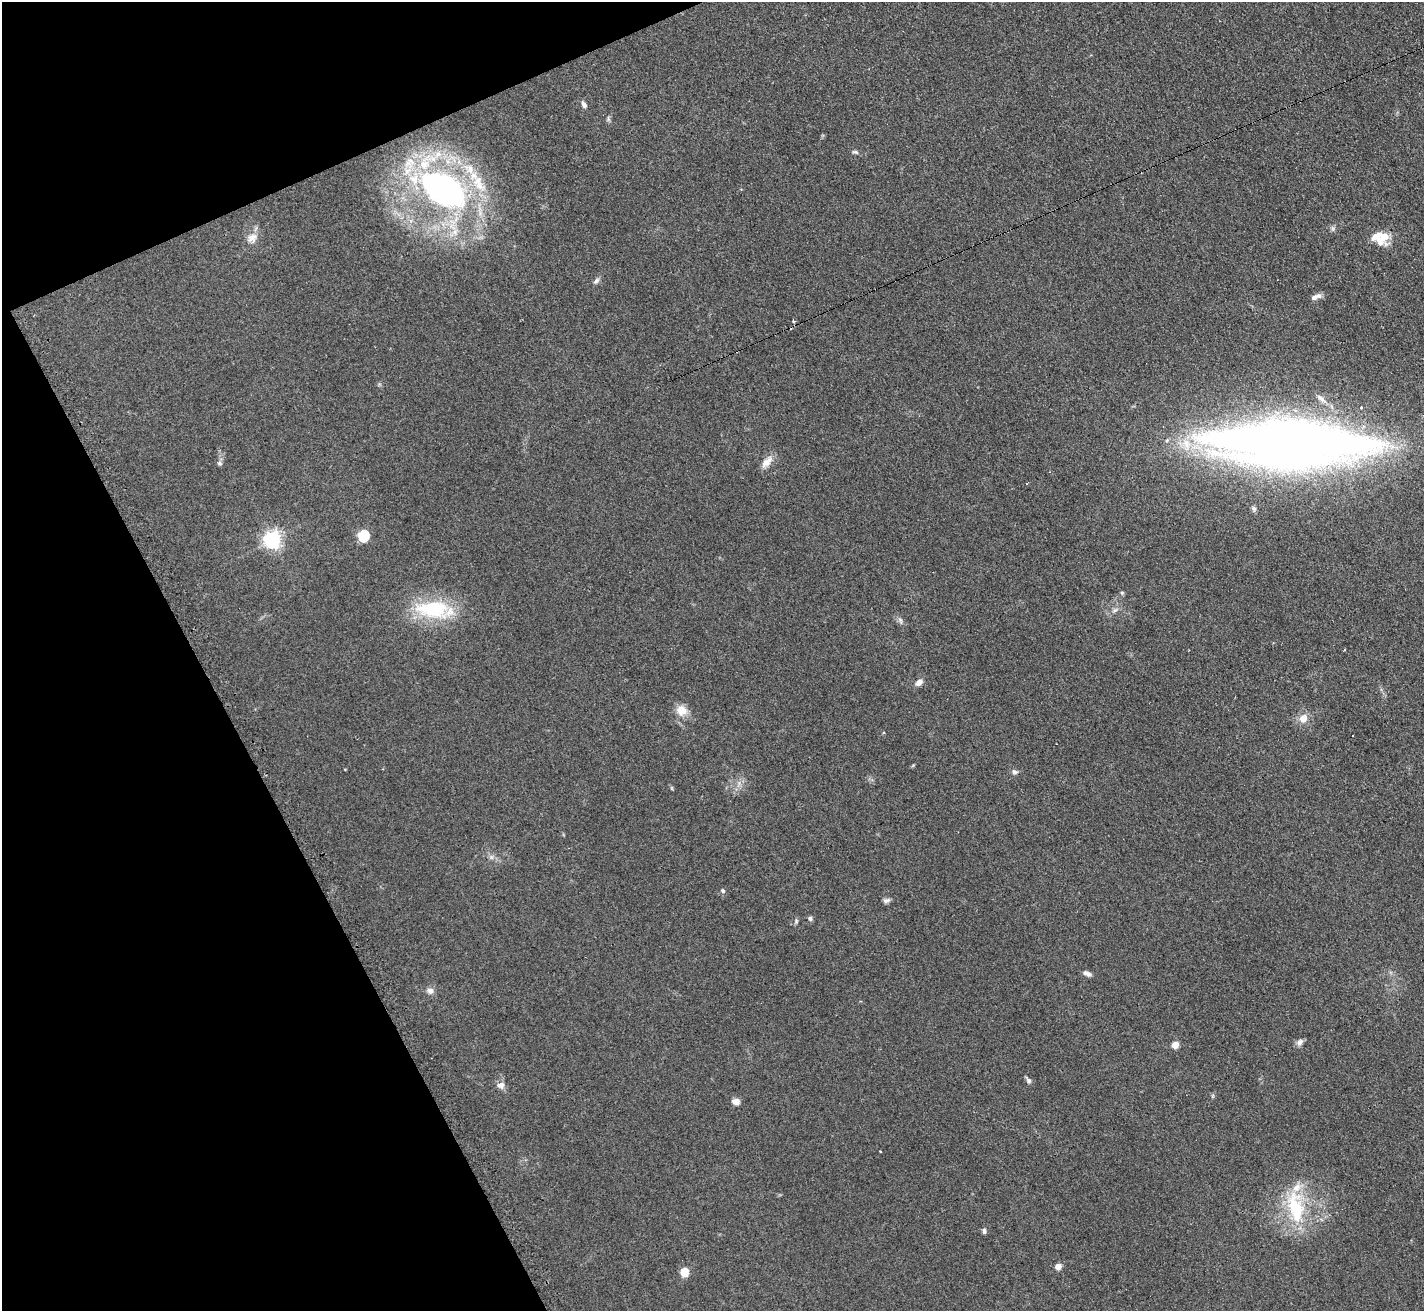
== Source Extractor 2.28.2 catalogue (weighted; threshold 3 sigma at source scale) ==
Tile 5 of 4 x 4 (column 1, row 2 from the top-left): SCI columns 8-1429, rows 2774-4082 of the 5712 x 5686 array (HDU 1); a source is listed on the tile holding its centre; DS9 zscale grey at full resolution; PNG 1426 x 1313 px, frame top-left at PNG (2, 2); no overlay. Shown black and unused: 21% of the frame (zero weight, under 2 of 3 exposures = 2% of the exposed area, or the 3 px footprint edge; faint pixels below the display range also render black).
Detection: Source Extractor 2.28.2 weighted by HDU 2 'WHT'; one run over the whole footprint, this tile lists its part. Background 0.127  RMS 0.012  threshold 0.0528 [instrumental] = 3 sigma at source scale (4.5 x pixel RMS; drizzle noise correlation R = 1.50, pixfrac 1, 0.05/0.05 arcsec/px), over >= 5 px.
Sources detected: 56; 1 inside a brighter object's white glare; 1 cosmic-ray / hot-pixel residue — not listed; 9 inside a brighter listed object's ellipse — not listed separately; the other 45 listed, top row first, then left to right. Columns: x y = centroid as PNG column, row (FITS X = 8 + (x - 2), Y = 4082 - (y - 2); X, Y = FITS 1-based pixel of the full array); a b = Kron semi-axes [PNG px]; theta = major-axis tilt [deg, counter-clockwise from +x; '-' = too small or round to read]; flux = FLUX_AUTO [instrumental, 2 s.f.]
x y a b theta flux
584 104 8 5 -65 4.4
608 119 9 3 -77 2.1
855 152 9 5 -17 2.5
438 154 12 10 17 13
478 183 30 13 -66 33
442 190 45 31 -38 340
1333 229 6 6 - 2.5
252 238 16 13 43 11
1380 241 20 13 -23 15
596 281 10 6 50 3.4
1318 296 9 6 -18 4.4
794 322 3 3 - 6.1
1321 399 14 7 -43 7.3
1361 408 4 3 - 1.9
1290 443 113 32 -1 2000
767 462 19 8 49 10
219 463 7 5 -15 2.5
1253 508 6 5 - 2.4
363 535 6 5 - 100
272 540 7 6 - 510
1122 593 5 5 - 1.6
433 609 42 22 -3 85
1115 610 8 5 36 3.5
900 620 10 5 -72 3.4
919 682 10 7 40 6.7
681 710 14 13 - 14
1303 719 7 6 - 14
1014 772 8 6 -19 3.4
491 857 7 4 -71 2.5
723 891 6 5 - 2.2
887 900 9 6 13 3.5
810 918 6 5 - 2.8
796 921 7 5 72 2
1089 974 8 6 -44 3.3
430 991 9 8 - 5.3
1300 1042 10 7 42 4.8
1175 1045 5 4 - 22
1028 1081 9 5 -61 3.3
501 1085 11 9 -4 6
736 1101 10 7 -9 6.4
880 1151 3 2 - 0.82
1295 1207 49 20 -79 76
984 1231 7 4 89 2.9
1058 1266 5 4 - 14
684 1272 10 9 - 12